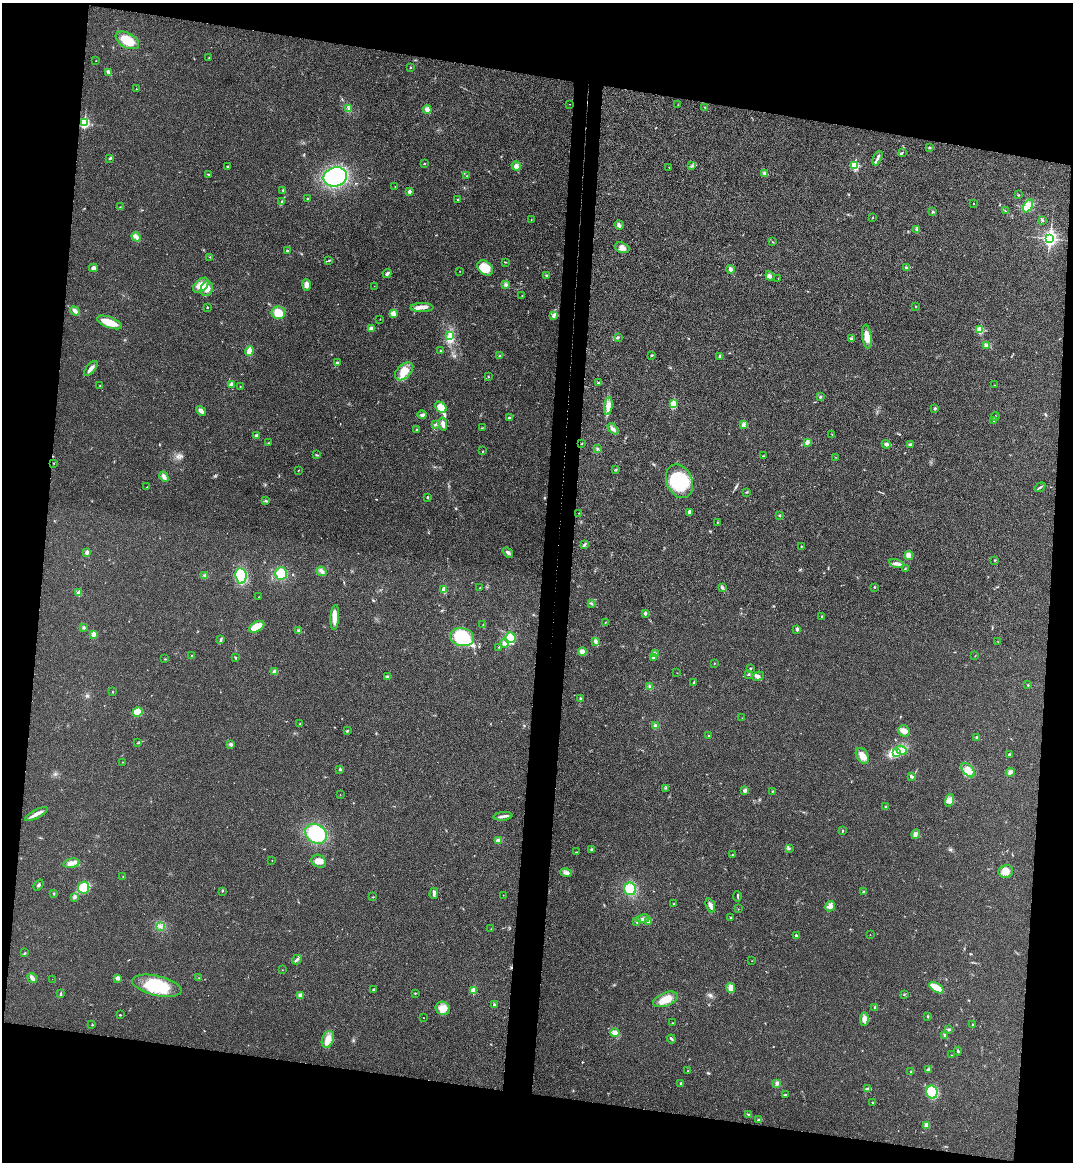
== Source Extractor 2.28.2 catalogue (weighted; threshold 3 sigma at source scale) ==
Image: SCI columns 169-4451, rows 13-4649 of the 4732 x 4672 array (HDU 1 of 3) = the unmasked area's bounding box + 8 px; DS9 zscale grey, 4 x 4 block average (1 PNG px = mean of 4 x 4 image px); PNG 1075 x 1164 px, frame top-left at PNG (2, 3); each listed source drawn as its Kron ellipse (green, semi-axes under 4 px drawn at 4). Shown black and unused: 21% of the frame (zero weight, under 3 of 4 exposures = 6% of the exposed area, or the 3 px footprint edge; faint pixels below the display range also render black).
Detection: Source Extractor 2.28.2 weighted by HDU 2 'WHT'. Background 0.0215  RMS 0.0063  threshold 0.0286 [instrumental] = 3 sigma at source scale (4.5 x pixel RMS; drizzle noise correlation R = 1.50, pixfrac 1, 0.05/0.05 arcsec/px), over >= 5 px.
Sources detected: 323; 4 inside a brighter object's white glare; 1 cosmic-ray / hot-pixel residue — neither listed nor drawn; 3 coinciding with a brighter row at this scale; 11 inside a brighter listed object's ellipse — not listed separately; the other 304 listed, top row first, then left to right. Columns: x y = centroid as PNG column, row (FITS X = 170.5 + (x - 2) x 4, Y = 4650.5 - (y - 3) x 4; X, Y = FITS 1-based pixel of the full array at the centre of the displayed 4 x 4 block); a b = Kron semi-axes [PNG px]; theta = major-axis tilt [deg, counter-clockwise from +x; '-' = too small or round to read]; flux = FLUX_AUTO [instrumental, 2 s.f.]
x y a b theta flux
127 40 12 7 -29 82
209 58 2 2 - 0.88
96 61 2 2 - 0.85
410 67 2 2 - 4.6
108 72 4 3 - 5.7
136 89 2 2 - 1.4
569 104 2 2 - 1
678 105 2 2 - 0.89
705 107 3 2 - 2.6
349 108 2 2 - 2.5
427 109 4 4 - 13
84 123 3 2 - 370
930 147 4 2 - 2.9
902 152 2 2 - 1.4
110 158 3 2 - 3.9
877 158 8 2 66 10
424 164 2 2 - 2.1
692 165 2 2 - 2.6
228 166 3 2 - 3.3
516 166 5 4 - 15
855 166 2 2 - 250
669 167 2 2 - 1.5
765 173 3 3 - 10
208 174 3 2 - 2.6
467 176 2 2 - 1
335 177 12 9 14 400
395 186 2 2 - 1.9
283 190 3 2 - 3.7
409 192 2 2 - 28
1018 195 2 2 - 2.4
308 199 2 2 - 2.4
458 200 2 2 - 2.3
281 202 4 2 - 3.1
974 203 2 2 - 2.9
1028 206 7 4 61 20
120 207 2 2 - 1.3
1005 211 2 2 - 2.1
933 212 2 2 - 2.4
873 218 2 2 - 1.4
531 219 2 2 - 0.74
1043 220 3 2 - 2.5
619 225 5 3 - 7
917 229 2 2 - 1.4
136 237 5 4 - 12
1050 238 3 3 - 1200
772 242 2 2 - 1.5
622 248 7 5 -18 21
287 251 3 2 - 4.2
210 257 2 2 - 1.4
329 260 2 2 - 1.5
505 262 3 2 - 2.1
93 268 4 4 - 11
485 268 9 6 -40 66
907 268 4 3 - 8.5
730 269 4 3 - 13
460 271 2 2 - 1.2
387 273 4 2 - 9.5
546 275 3 2 - 3.2
770 276 5 4 - 9.7
778 278 2 2 - 0.85
201 285 9 5 42 39
307 285 6 4 -81 19
506 285 3 3 - 7.3
374 286 2 2 - 0.68
207 289 7 6 - 29
522 295 2 2 - 1.5
915 306 2 2 - 2.2
207 307 2 2 - 2.8
422 308 11 4 1 23
75 311 5 3 - 13
278 313 6 6 - 59
393 314 2 2 - 85
553 316 3 2 - 5.3
380 319 2 2 - 1.2
109 322 13 5 -21 54
371 329 4 4 - 16
980 330 2 2 - 140
449 335 4 2 - 5.8
618 337 2 2 - 2.5
867 337 12 4 -83 39
851 338 4 2 - 4
986 345 3 2 - 3.9
249 351 5 3 - 26
441 351 2 2 - 2.7
652 355 2 2 - 4.2
500 356 3 2 - 3.6
720 356 2 2 - 12
337 363 3 2 - 3.7
91 368 9 3 50 18
404 371 11 7 44 41
488 376 3 2 - 2
598 383 3 2 - 4
231 384 3 2 - 15
995 385 2 2 - 1.4
100 386 2 2 - 1.2
240 386 2 2 - 2.6
820 397 3 2 - 3.6
673 404 2 2 - 170
608 406 9 4 82 21
441 407 6 4 -44 80
935 409 3 2 - 4.8
201 411 5 3 - 12
422 415 4 3 - 7.4
995 417 4 2 - 3
509 418 2 2 - 7.3
994 420 3 2 - 4.7
436 424 3 2 - 5.4
443 424 6 3 -79 19
744 424 2 2 - 8.2
482 428 2 2 - 1.7
613 429 6 3 -46 11
417 430 3 2 - 5.1
832 434 2 2 - 1.2
256 436 2 2 - 27
807 442 4 3 - 11
269 443 2 2 - 1.2
582 443 2 2 - 1.8
886 444 5 3 - 12
910 445 2 2 - 7.9
597 449 3 2 - 3.5
483 451 2 2 - 0.83
316 455 3 2 - 3.2
763 456 3 2 - 1.9
835 457 2 2 - 1.1
53 463 2 2 - 1.6
298 470 2 2 - 1.3
616 470 3 2 - 3.2
164 477 5 3 - 14
680 481 17 13 -67 180
147 487 2 2 - 1.1
1040 487 6 2 35 5.3
747 492 2 2 - 1.8
427 497 2 2 - 8.6
266 500 2 2 - 1.5
690 512 3 3 - 20
579 513 2 2 - 1.6
780 516 2 2 - 2.4
718 522 2 2 - 2.9
584 544 3 2 - 5.3
801 546 2 2 - 3.7
87 552 2 2 - 32
508 552 6 3 -39 10
909 555 4 4 - 17
995 560 2 2 - 2.7
896 564 7 2 -17 11
905 569 3 2 - 2.1
321 571 5 3 - 11
281 573 6 6 - 68
205 576 3 3 - 7.8
241 576 8 5 -82 150
874 587 2 2 - 3
480 588 2 2 - 3.5
722 588 3 2 - 4.5
444 590 4 3 - 12
78 592 3 3 - 6.7
259 597 2 2 - 1.1
591 604 3 2 - 4.2
645 613 3 3 - 6.5
822 616 2 2 - 2.7
335 618 12 4 87 35
605 623 2 2 - 1.1
483 625 2 2 - 1.5
257 627 8 4 27 59
84 628 2 2 - 6.2
797 629 2 2 - 22
299 631 4 3 - 5.5
93 634 2 2 - 20
462 637 12 9 -12 180
510 638 5 5 - 53
221 639 4 2 - 4.5
596 641 4 3 - 7.5
998 642 2 2 - 1.2
504 643 4 3 - 7.6
499 647 2 2 - 2
582 652 4 3 - 19
656 653 2 2 - 1.9
192 656 2 2 - 3.8
975 656 2 2 - 1.3
654 657 3 2 - 2.5
235 658 3 2 - 3.2
165 659 2 2 - 2.2
714 663 2 2 - 1.1
750 668 2 2 - 2.6
274 672 3 3 - 11
677 673 2 2 - 1
749 674 3 2 - 3.2
758 676 6 4 22 12
387 677 3 2 - 4.6
694 682 3 2 - 2.6
1028 685 2 2 - 3.7
650 687 4 3 - 7.1
112 692 2 2 - 1.3
580 698 3 2 - 4
137 712 5 4 - 42
742 718 2 2 - 0.89
300 724 2 2 - 1.5
656 726 4 3 - 7.4
347 731 3 2 - 3
904 731 6 5 - 23
708 736 2 2 - 2.8
977 738 2 2 - 7.8
137 743 3 2 - 1.9
231 744 3 3 - 7.8
901 750 6 3 -20 13
896 753 4 2 - 7.8
1009 754 3 2 - 2.7
862 756 8 5 -59 31
123 762 2 2 - 1.3
340 769 2 2 - 8.5
968 770 8 5 -49 25
1010 772 4 4 - 8.6
911 776 4 2 - 6.7
666 788 2 2 - 2.2
745 791 3 2 - 4.4
772 791 2 2 - 1.8
340 795 2 2 - 1
949 800 6 3 76 12
886 807 3 2 - 3.8
36 814 12 3 28 26
503 816 9 2 5 12
842 831 2 2 - 6.2
316 834 12 9 -32 190
916 834 5 2 - 6
499 841 3 2 - 3.5
592 849 3 3 - 5
789 849 2 2 - 1.6
577 852 2 2 - 1.9
732 855 2 2 - 2
272 860 2 2 - 1
319 861 7 6 - 23
71 863 8 4 12 22
1006 871 7 6 - 29
566 872 6 3 -12 11
123 877 2 2 - 1.4
38 885 6 2 51 5.4
84 888 6 5 - 63
630 889 6 6 - 83
222 891 2 2 - 1.4
864 891 3 2 - 3
434 893 6 3 89 9.9
54 894 3 2 - 2.2
503 895 2 2 - 0.92
738 896 5 2 - 4.6
74 897 2 2 - 3.2
373 897 2 2 - 1.8
674 903 2 2 - 1.3
710 905 7 3 -69 14
830 906 5 4 - 18
738 909 2 2 - 0.86
731 918 2 2 - 2.1
643 919 6 3 11 13
637 921 2 2 - 22
648 922 4 2 - 15
161 926 2 2 - 1.6
491 929 2 2 - 0.84
796 935 2 2 - 4.6
870 935 2 2 - 1.1
25 953 3 2 - 2.3
297 960 5 2 - 8.6
752 961 2 2 - 1
282 970 2 2 - 0.84
32 978 5 3 - 17
118 978 3 3 - 14
199 978 2 2 - 0.99
52 979 2 2 - 0.59
157 986 25 10 -13 160
731 988 5 4 - 13
936 988 8 3 -32 56
374 989 2 2 - 4.1
473 991 2 2 - 92
415 993 2 2 - 2.5
61 994 3 2 - 3.5
905 994 3 2 - 1.5
300 995 4 4 - 11
665 999 13 6 21 53
494 1005 3 2 - 6.2
875 1007 2 2 - 4.3
443 1008 7 6 - 28
120 1015 2 2 - 2.1
928 1016 3 2 - 3
423 1018 2 2 - 1.2
864 1019 7 4 85 15
672 1023 2 2 - 1.1
972 1024 2 2 - 1.7
92 1025 2 2 - 2.6
949 1029 4 2 - 3.5
615 1033 4 4 - 21
945 1035 3 2 - 7.4
328 1039 8 5 68 33
671 1039 5 2 - 4.6
958 1051 4 2 - 3.7
951 1055 2 2 - 0.87
928 1069 3 2 - 2.5
688 1071 2 2 - 1.3
911 1072 2 2 - 3.4
681 1083 3 2 - 5.1
777 1083 4 3 - 9.2
868 1089 4 2 - 5.7
932 1092 6 5 - 100
785 1094 2 2 - 2.1
872 1103 3 2 - 2
749 1115 4 2 - 4.4
759 1120 3 2 - 6
926 1125 4 3 - 13
Diffuse or blended objects may show on this block-average render without a row.